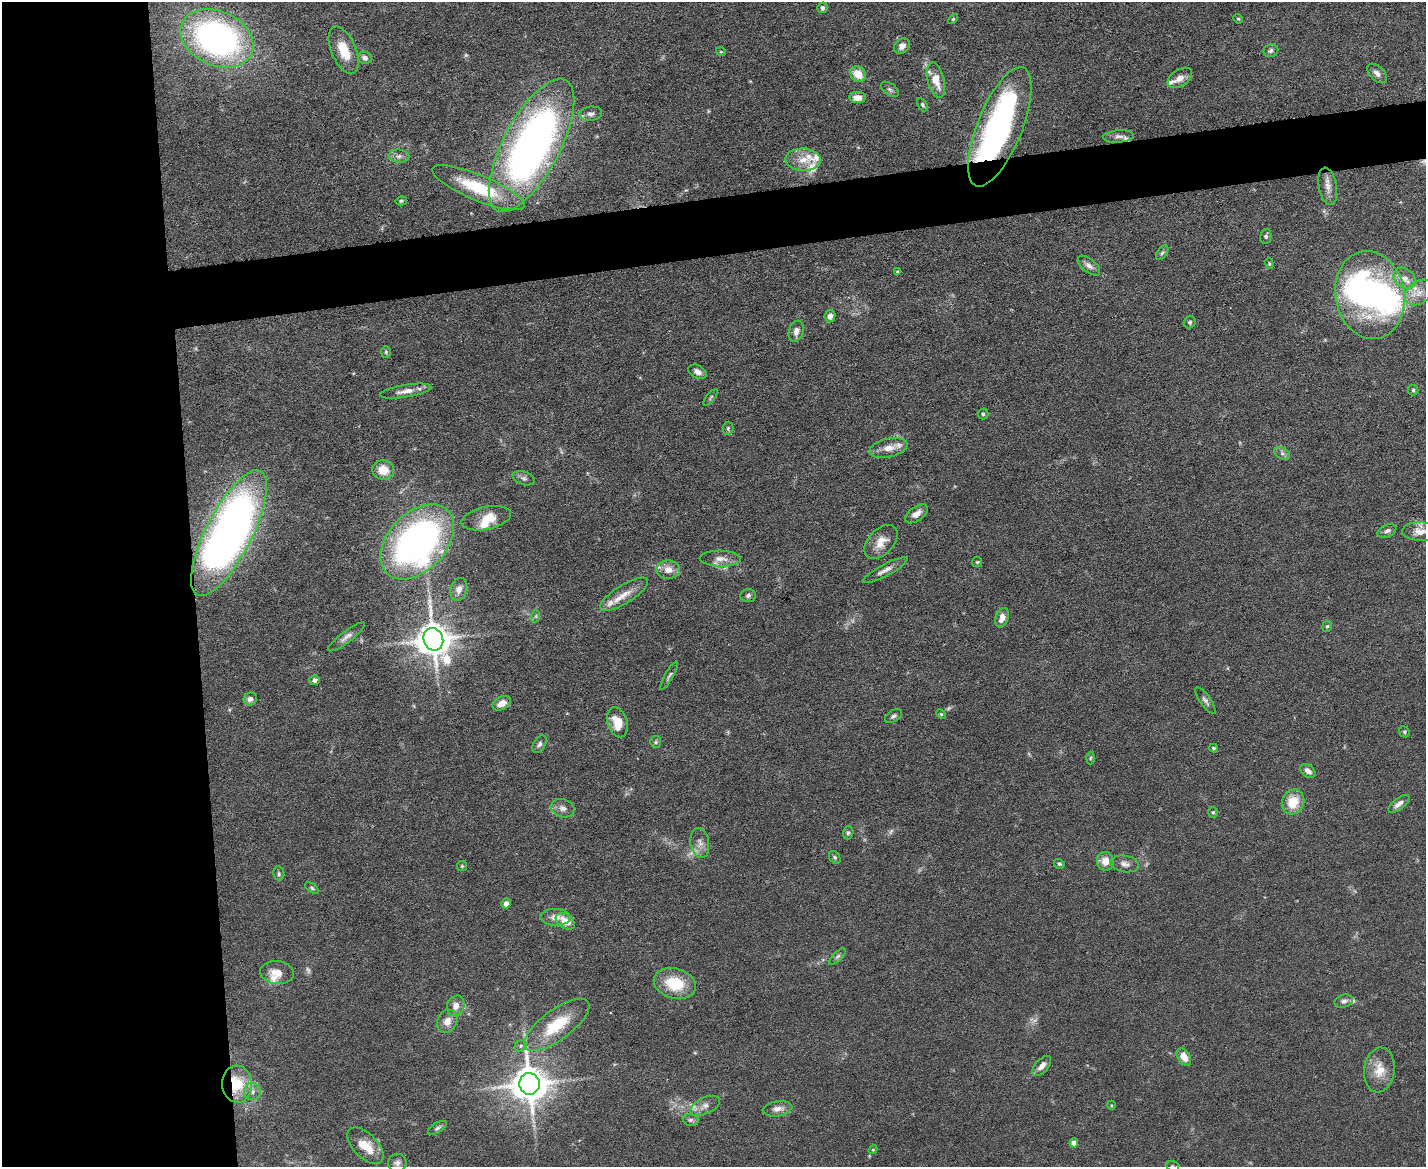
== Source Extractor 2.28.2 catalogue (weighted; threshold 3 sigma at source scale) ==
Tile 7 of 3 x 4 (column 1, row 3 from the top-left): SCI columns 131-1554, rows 1166-2330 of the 4641 x 4660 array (HDU 1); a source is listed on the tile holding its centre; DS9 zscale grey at full resolution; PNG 1428 x 1169 px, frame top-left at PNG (2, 2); each listed source drawn as its Kron ellipse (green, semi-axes under 4 px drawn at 4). Shown black and unused: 18% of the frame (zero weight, under 5 of 9 exposures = <1% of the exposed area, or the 3 px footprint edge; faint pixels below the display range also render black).
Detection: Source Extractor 2.28.2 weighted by HDU 2 'WHT'; one run over the whole footprint, this tile lists its part. Background 0.0828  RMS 0.0041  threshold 0.0169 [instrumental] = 3 sigma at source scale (4.09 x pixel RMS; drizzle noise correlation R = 1.36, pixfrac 0.8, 0.05/0.05 arcsec/px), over >= 5 px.
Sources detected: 143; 8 too faint to see at this stretch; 3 inside a brighter object's white glare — neither listed nor drawn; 12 inside a brighter listed object's ellipse — not listed separately; the other 120 listed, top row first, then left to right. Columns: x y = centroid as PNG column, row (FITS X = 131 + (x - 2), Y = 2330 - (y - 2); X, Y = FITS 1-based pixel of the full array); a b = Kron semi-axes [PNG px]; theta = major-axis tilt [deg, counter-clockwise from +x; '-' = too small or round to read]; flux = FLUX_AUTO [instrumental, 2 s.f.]
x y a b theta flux
822 8 5 5 - 1
953 19 6 3 45 0.43
1238 19 5 4 - 0.47
217 38 38 27 -24 120
902 46 8 7 - 2.1
344 50 25 12 -67 8.9
1271 51 7 6 - 1.1
721 52 5 3 - 0.31
365 58 7 6 - 1.4
1377 73 12 7 -44 1.8
858 74 9 7 -41 6.2
1180 78 13 8 32 2.8
936 80 18 8 -76 6.3
890 89 10 6 -37 1.1
858 97 8 5 0 3.4
922 105 7 4 -60 0.7
591 114 11 7 6 1.8
1000 127 64 22 68 110
1119 136 15 6 4 2
532 145 74 28 62 220
399 156 10 6 -5 1.7
803 160 18 11 -2 5.9
1328 186 19 9 -80 3.4
478 188 50 12 -23 21
401 201 6 4 14 0.61
1266 236 7 5 77 0.94
1162 253 8 5 55 0.81
1269 264 5 4 - 0.5
1089 266 13 6 -39 2
898 272 4 3 - 0.66
1405 278 12 9 -39 3.4
1419 292 15 11 37 4.7
1370 295 44 34 -79 90
830 316 6 5 - 2.1
1190 322 6 5 - 0.71
796 331 11 7 72 2.5
386 352 6 4 89 0.56
698 372 10 6 -27 2
1413 390 5 5 - 0.58
406 391 26 6 9 3.2
711 397 10 3 50 0.67
983 414 5 5 - 0.59
728 428 6 5 - 0.62
889 448 19 9 13 4.5
1282 453 8 5 -30 1.1
383 470 11 9 -7 6.5
523 478 11 6 -20 1.3
916 514 13 7 35 2.9
486 518 25 11 12 7.6
1387 531 10 6 27 1.4
1420 531 18 9 -2 3.8
229 533 70 23 63 300
417 542 44 29 46 160
881 542 20 12 47 5.2
720 559 20 8 -1 3.4
977 562 5 5 - 0.51
668 570 11 9 -4 3.8
885 570 25 5 28 2.8
459 589 12 8 74 2.5
624 594 27 9 32 5.6
748 595 7 6 - 0.99
536 616 6 4 72 0.63
1002 618 10 6 69 3.3
1327 626 5 5 - 0.68
346 637 23 6 37 2.2
433 639 11 9 -68 910
669 676 16 3 60 0.94
315 680 5 5 - 1.1
250 699 7 6 - 1.6
1205 700 15 5 -55 1.4
502 703 10 6 28 3.2
941 714 5 3 - 0.41
893 716 9 5 33 0.95
617 722 15 9 -73 7.4
1404 732 6 5 - 0.55
656 742 6 5 - 0.73
539 744 10 5 58 1.1
1214 748 4 4 - 0.6
1090 758 6 4 87 0.46
1308 771 8 6 -37 2
1293 802 13 11 66 8.7
1399 804 13 5 38 2.1
563 808 12 9 -17 2.2
1213 812 5 4 - 0.59
848 833 6 5 - 0.78
700 843 15 9 -80 2.8
835 857 7 5 -52 0.77
1105 861 9 8 - 3.9
1059 864 5 4 - 0.69
1125 864 14 8 -9 2.2
462 866 5 5 - 0.48
279 874 7 5 -78 0.8
312 888 8 4 -35 0.65
506 903 5 4 - 2.2
555 917 15 8 -1 3.2
565 921 10 7 -33 6.1
838 956 10 4 45 0.95
277 972 17 11 -7 5.2
675 983 21 15 -15 15
1344 1001 9 6 17 1.4
456 1006 10 8 68 2.9
447 1021 12 10 66 3.5
557 1025 39 15 36 18
521 1046 6 5 - 0.82
1184 1057 9 6 -56 4.2
1042 1066 12 6 49 2.5
1379 1070 22 15 84 7.1
237 1084 19 15 -84 14
529 1084 11 10 - 1000
252 1092 8 8 - 2
1111 1105 4 3 - 0.32
705 1106 16 8 26 2.7
777 1109 15 7 9 2.8
691 1120 8 6 -14 1
437 1128 10 5 32 1
1074 1143 4 4 - 3.4
365 1146 23 12 -46 7.8
873 1150 4 4 - 0.49
397 1163 9 9 - 1.7
1173 1166 6 5 - 0.73
Overlapping masked pixels (flux is a lower limit): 2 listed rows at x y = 1000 127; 237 1084
Isophote crosses this tile's border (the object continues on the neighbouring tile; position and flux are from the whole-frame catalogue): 2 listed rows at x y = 1420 531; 1173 1166